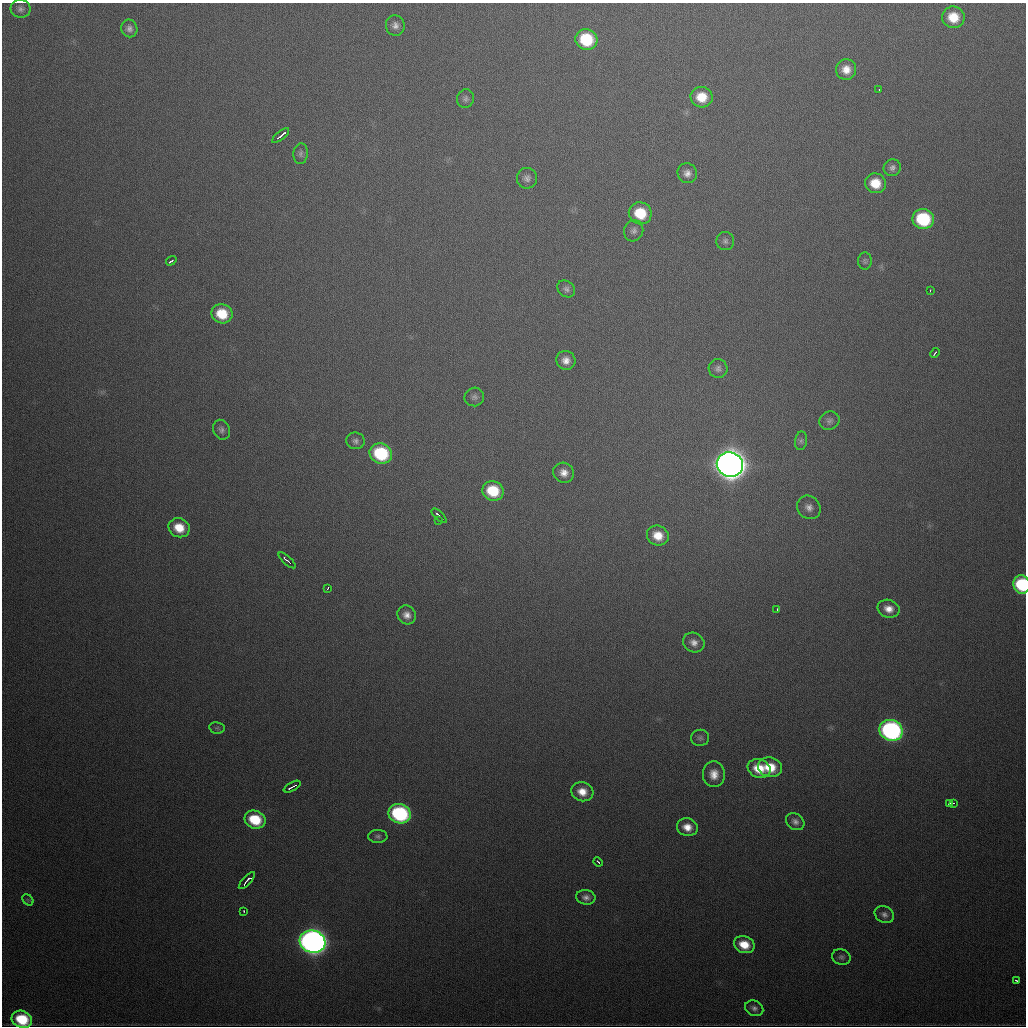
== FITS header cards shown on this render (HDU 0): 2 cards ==
NAXIS1  =                 1024
NAXIS2  =                 1024

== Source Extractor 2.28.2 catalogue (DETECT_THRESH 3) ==
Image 1024 x 1024 px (HDU 0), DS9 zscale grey, 1 PNG px = 1 image px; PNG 1028 x 1028 px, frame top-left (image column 1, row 1024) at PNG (2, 3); each listed source drawn as its Kron ellipse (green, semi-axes under 4 px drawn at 4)
Background 505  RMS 17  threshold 52.1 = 3 sigma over >= 5 px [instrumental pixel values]
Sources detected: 75; all 75 listed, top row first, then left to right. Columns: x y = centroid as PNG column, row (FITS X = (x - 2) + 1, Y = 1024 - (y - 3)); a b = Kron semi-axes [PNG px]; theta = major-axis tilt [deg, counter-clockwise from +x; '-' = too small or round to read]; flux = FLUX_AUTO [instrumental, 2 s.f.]
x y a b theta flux
20 9 10 9 - 5.3e+03
953 17 11 10 - 2.8e+04
395 25 10 9 - 7.0e+03
129 28 9 8 - 5.6e+03
586 39 11 10 - 6.5e+04
846 70 10 10 - 1.4e+04
879 89 3 2 - 1.7e+03
702 97 11 10 - 2.6e+04
465 99 9 8 - 4.3e+03
281 136 10 2 40 6.9e+03
301 154 10 7 86 3.9e+03
892 168 9 8 - 5.1e+03
687 173 10 9 - 7.5e+03
527 178 10 10 - 6.3e+03
875 183 10 10 - 2.6e+04
640 213 11 11 - 4.1e+04
923 219 10 10 - 8.9e+04
634 231 11 9 72 6.0e+03
725 241 9 9 - 4.2e+03
171 261 5 3 - 5.6e+03
865 261 8 7 - 2.9e+03
566 289 9 7 -40 4.5e+03
930 291 3 2 - 2.2e+03
222 314 10 9 - 3.4e+04
935 353 5 2 - 3.0e+03
566 360 9 9 - 9.8e+03
718 369 9 9 - 5.5e+03
474 397 10 9 - 4.9e+03
829 421 10 9 - 4.4e+03
221 430 10 8 -65 5.0e+03
355 441 9 8 - 4.7e+03
801 441 9 6 80 3.0e+03
381 453 11 10 - 8.9e+04
730 465 13 12 - 2.3e+06
564 473 10 10 - 1.0e+04
493 491 11 9 -21 4.8e+04
809 507 12 11 - 8.8e+03
439 516 9 3 -43 5.9e+03
438 521 3 2 - 2.4e+03
179 528 11 9 -23 2.4e+04
658 536 11 10 - 2.0e+04
287 560 11 3 -41 1.1e+04
1022 584 9 8 - 7.9e+04
328 588 3 2 - 4.6e+03
777 609 3 2 - 2.2e+03
889 609 11 9 -19 1.2e+04
407 615 10 9 - 9.2e+03
694 642 11 9 -29 8.6e+03
217 728 7 5 -10 2.4e+03
891 730 12 10 -21 3.4e+05
700 738 9 8 - 3.5e+03
770 767 12 9 -12 3.0e+04
759 769 11 9 -21 2.7e+04
714 774 13 11 -85 1.5e+04
292 787 9 2 29 4.8e+03
582 792 11 9 -17 1.6e+04
950 803 4 3 - 3.5e+03
954 803 3 2 - 5.5e+03
400 814 11 9 -20 1.5e+05
255 820 11 9 -21 4.6e+04
795 822 10 7 -38 6.0e+03
687 827 10 8 -15 1.4e+04
378 836 9 6 1 3.8e+03
598 862 5 2 - 2.6e+03
247 881 11 3 47 6.7e+03
586 897 9 7 -8 6.1e+03
28 900 6 4 -44 1.7e+03
244 911 3 2 - 1.5e+03
884 914 10 8 -30 5.4e+03
313 942 13 11 -17 1.1e+06
744 945 10 8 -21 2.4e+04
841 957 9 7 -22 3.6e+03
1016 980 3 3 - 2.3e+03
754 1008 9 7 -26 4.9e+03
22 1019 10 8 -19 5.2e+04
At the frame edge (FLAGS 8, measured only in part): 1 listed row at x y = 1022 584